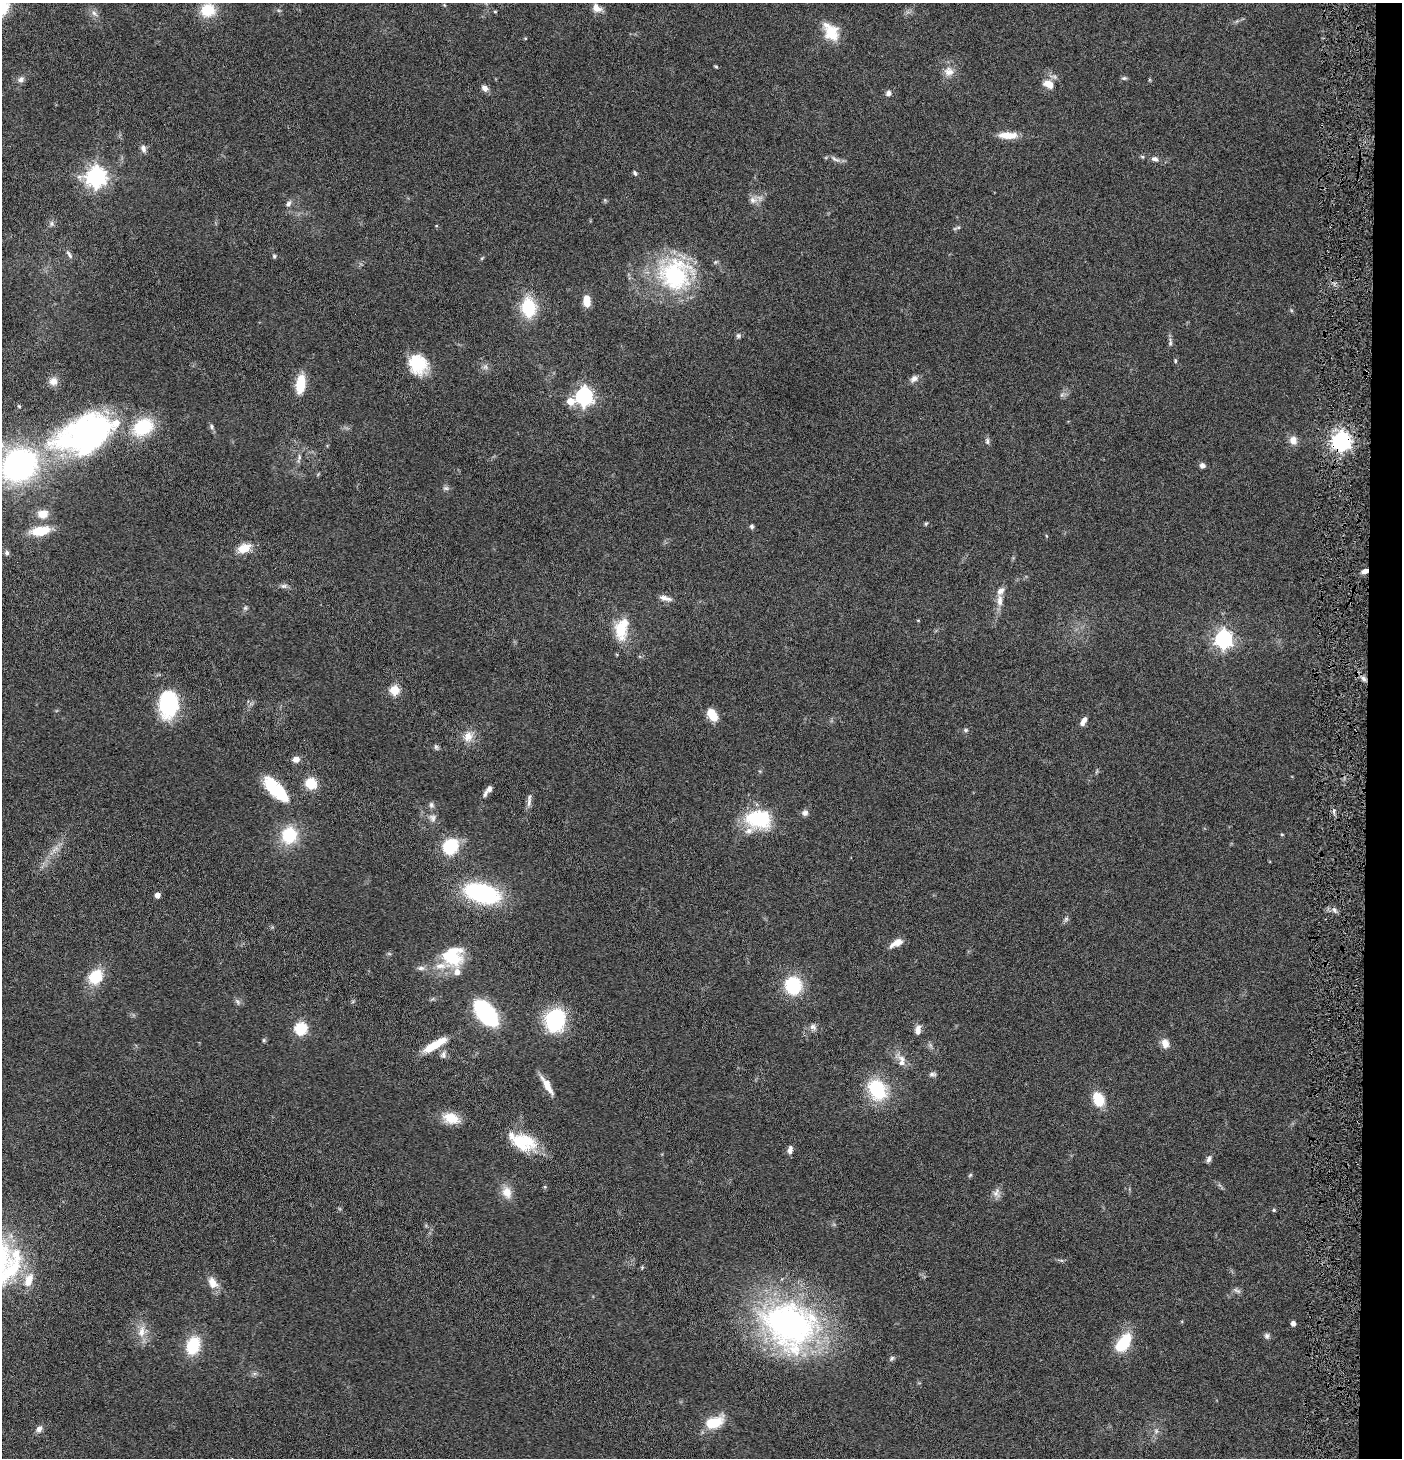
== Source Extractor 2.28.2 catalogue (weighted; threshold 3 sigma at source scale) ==
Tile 6 of 3 x 3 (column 3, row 2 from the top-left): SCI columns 2947-4346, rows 1458-2913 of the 4445 x 4372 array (HDU 1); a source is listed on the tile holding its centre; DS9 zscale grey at full resolution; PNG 1404 x 1460 px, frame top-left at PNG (2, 3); no overlay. Shown black and unused: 3% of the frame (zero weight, under 4 of 8 exposures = <1% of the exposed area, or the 3 px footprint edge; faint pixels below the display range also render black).
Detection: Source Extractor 2.28.2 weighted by HDU 2 'WHT'; one run over the whole footprint, this tile lists its part. Background 0.0791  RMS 0.0044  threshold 0.0179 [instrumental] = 3 sigma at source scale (4.09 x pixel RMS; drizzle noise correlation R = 1.36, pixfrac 0.8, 0.05/0.05 arcsec/px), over >= 5 px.
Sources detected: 149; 1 inside a brighter object's white glare — not listed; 13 inside a brighter listed object's ellipse — not listed separately; the other 135 listed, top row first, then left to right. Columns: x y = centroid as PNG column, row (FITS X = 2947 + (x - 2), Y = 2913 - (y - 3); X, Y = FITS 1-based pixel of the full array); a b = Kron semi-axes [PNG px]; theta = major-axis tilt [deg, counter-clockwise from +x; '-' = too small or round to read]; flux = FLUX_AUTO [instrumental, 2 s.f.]
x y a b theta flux
2 8 18 14 53 13
597 8 12 9 -37 3
208 10 16 14 15 12
495 12 5 3 - 0.4
94 13 11 6 -46 1.8
831 33 21 18 -71 9.5
525 38 4 3 - 0.3
716 67 6 4 -2 0.45
949 71 14 13 - 4
1124 78 7 5 1 0.77
21 79 10 7 49 1.6
1048 84 15 10 -26 4.2
485 88 9 7 -45 1.9
888 93 7 6 - 1.6
1008 135 22 8 -1 6.3
143 148 11 6 -74 1.7
1142 157 6 4 -21 0.57
835 159 14 6 -24 1.9
1155 159 9 6 -14 1.5
635 173 7 5 -62 0.73
96 177 7 7 - 220
753 200 11 9 -11 2.5
288 204 10 6 49 1.4
52 224 9 4 -90 0.91
436 226 4 3 - 0.32
958 227 8 4 9 0.76
69 255 13 5 -53 1.1
274 256 5 5 - 0.69
482 258 6 4 18 0.43
675 275 40 38 18 47
587 301 13 8 -85 5.1
529 307 18 13 -84 20
738 336 7 6 - 0.94
1170 342 12 5 88 1.2
1175 361 5 4 - 0.52
418 364 23 20 -53 15
485 367 7 7 - 1.3
914 379 10 8 38 2
53 381 11 10 - 3
300 384 21 10 81 9.5
584 396 7 7 - 160
570 401 8 6 -2 5.7
19 406 5 4 - 0.46
212 427 8 4 -90 0.86
90 429 100 38 23 110
1293 440 11 10 - 3.1
987 441 9 5 -89 1.1
1341 441 7 7 - 200
299 458 15 4 75 1.5
1202 465 6 6 - 1.5
446 488 8 6 11 1
43 514 10 8 6 5.1
926 524 5 4 - 0.54
752 527 6 6 - 0.81
40 531 20 9 9 11
244 548 17 10 22 6
7 553 7 6 - 0.97
1365 571 7 5 25 1.9
284 586 10 6 7 1.3
665 598 17 6 -14 2.4
1000 601 15 7 89 3.4
245 608 6 5 - 0.76
918 620 5 3 - 0.35
621 629 22 13 -85 13
1223 639 7 7 - 160
1363 679 9 5 -45 1.7
395 690 5 5 - 21
169 704 28 19 85 32
712 714 13 8 -58 7.5
1083 721 11 5 61 2.3
966 730 6 5 - 0.68
468 736 15 12 51 4.7
436 747 9 5 -74 0.85
296 759 9 7 13 2.5
311 783 11 10 - 9.6
276 789 31 12 -44 22
489 789 9 7 56 1.5
529 801 20 5 87 1.9
431 805 9 6 90 1.1
1334 811 8 4 -83 0.96
805 813 8 7 - 1.5
433 818 11 9 -48 2.2
759 819 26 18 -5 28
1282 834 5 3 - 0.37
289 835 13 11 57 22
450 846 14 12 53 22
55 849 14 5 43 2.5
482 893 32 17 -15 53
157 895 4 4 - 3
1334 910 6 5 - 1.1
1066 919 7 5 45 0.9
896 943 15 7 27 4
452 957 30 21 -7 16
421 968 10 6 1 1.4
95 977 14 11 54 15
793 985 20 18 -80 18
238 1002 11 5 -54 1.1
486 1013 18 10 -49 80
555 1020 20 16 70 38
813 1027 9 8 - 1.7
301 1028 6 6 - 48
918 1030 12 7 84 2.5
264 1040 5 5 - 0.55
1165 1043 13 9 -77 3.2
435 1045 28 8 31 11
443 1055 10 8 84 1.7
902 1058 11 8 -25 2.5
932 1074 9 6 -2 1.2
547 1085 25 7 -59 5.3
877 1090 26 19 -62 22
1098 1099 15 10 -71 11
451 1118 21 13 -15 7.5
523 1140 38 17 -19 16
790 1150 9 5 81 1.9
1209 1159 10 5 66 1.3
970 1175 7 4 45 0.55
545 1187 5 4 - 0.55
507 1192 17 12 -69 4.9
996 1193 13 10 84 2.4
1274 1210 5 4 - 0.6
642 1267 6 4 46 0.47
11 1271 42 14 50 23
29 1280 20 11 69 6.2
213 1283 17 11 -56 4.4
1237 1290 12 5 -31 1.1
1293 1323 4 4 - 2.1
790 1325 71 57 -26 130
142 1331 19 9 79 4.8
1267 1336 8 7 - 1.1
1124 1343 20 11 55 18
193 1345 17 12 71 17
891 1358 9 5 49 0.82
714 1422 18 11 21 13
39 1429 10 7 55 1.9
1156 1431 7 6 - 1.1
Overlapping masked pixels (flux is a lower limit): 2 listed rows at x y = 1341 441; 1365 571
Isophote crosses this tile's border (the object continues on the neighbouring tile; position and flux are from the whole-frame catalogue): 2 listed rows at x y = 2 8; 11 1271